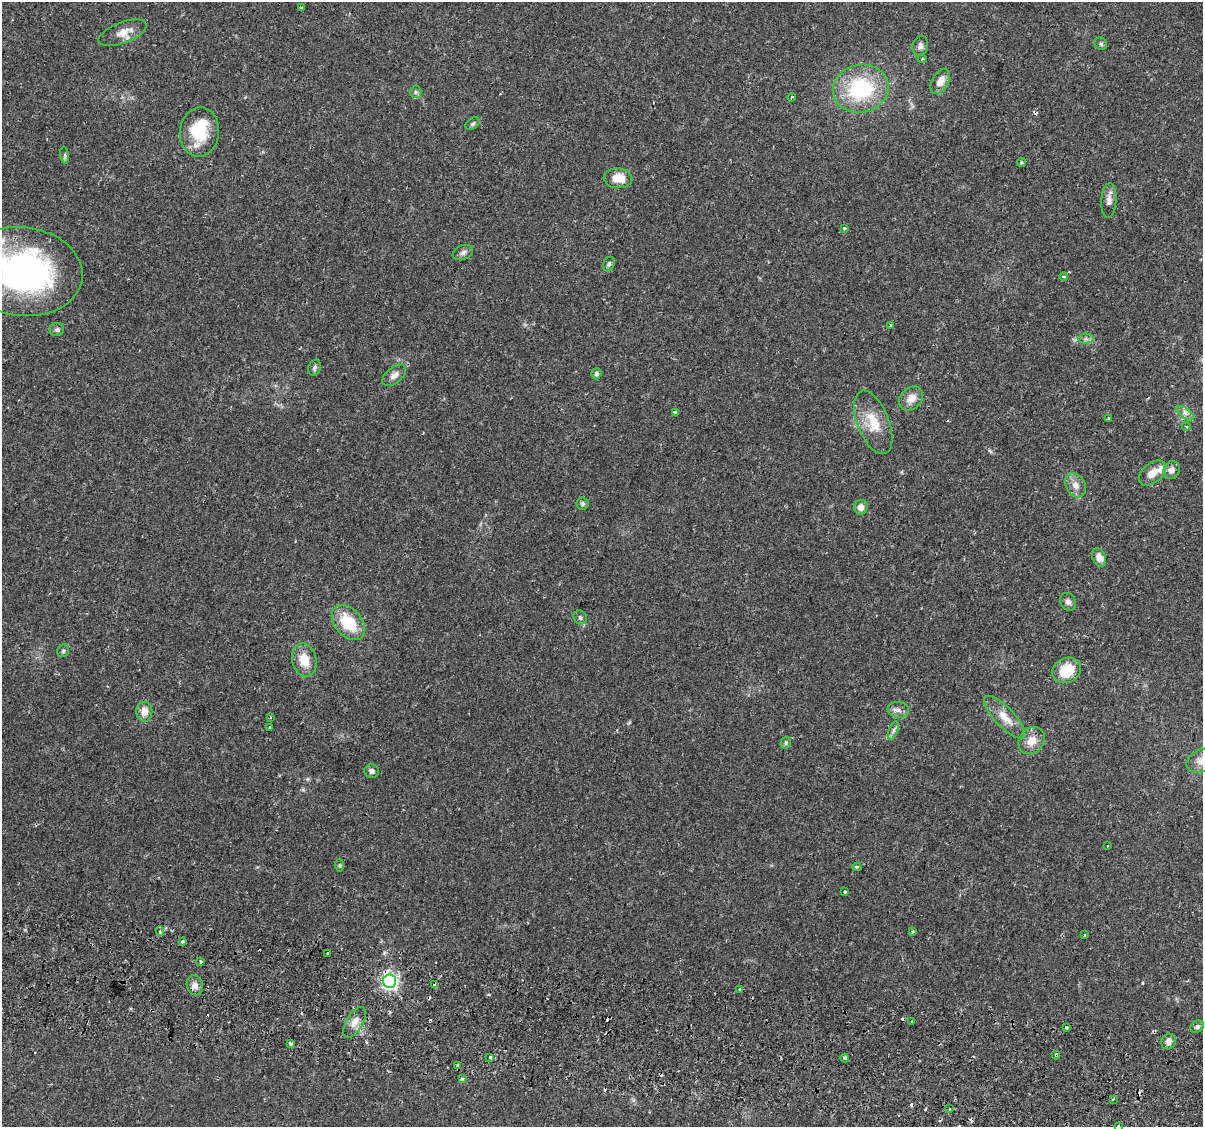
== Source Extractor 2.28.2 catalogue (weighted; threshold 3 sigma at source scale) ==
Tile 6 of 4 x 4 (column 2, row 2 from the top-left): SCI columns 1265-2465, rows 2538-3662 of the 4939 x 5131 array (HDU 1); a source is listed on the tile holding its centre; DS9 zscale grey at full resolution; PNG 1205 x 1129 px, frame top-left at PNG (2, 2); each listed source drawn as its Kron ellipse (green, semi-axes under 4 px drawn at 4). Shown black and unused: <1% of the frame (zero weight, under 2 of 3 exposures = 5% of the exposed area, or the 3 px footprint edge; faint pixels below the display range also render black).
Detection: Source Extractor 2.28.2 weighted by HDU 2 'WHT'; one run over the whole footprint, this tile lists its part. Background 0.0483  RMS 0.0035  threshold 0.0156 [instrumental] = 3 sigma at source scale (4.5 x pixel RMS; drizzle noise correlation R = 1.50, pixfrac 1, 0.0396/0.0396 arcsec/px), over >= 5 px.
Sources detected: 102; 2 inside a brighter object's white glare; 17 cosmic-ray / hot-pixel residue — neither listed nor drawn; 1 inside a brighter listed object's ellipse — not listed separately; the other 82 listed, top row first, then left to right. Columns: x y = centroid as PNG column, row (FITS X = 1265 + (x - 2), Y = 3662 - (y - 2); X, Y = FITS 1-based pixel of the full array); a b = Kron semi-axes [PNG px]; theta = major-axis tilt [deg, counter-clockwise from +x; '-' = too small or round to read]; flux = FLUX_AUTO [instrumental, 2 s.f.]
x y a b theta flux
302 8 3 3 - 0.73
122 33 25 10 21 4.6
1101 44 7 6 - 0.74
920 46 10 7 72 1.4
922 59 4 3 - 0.29
940 82 13 8 61 3.8
861 89 28 24 12 29
416 92 6 5 - 0.78
792 97 4 3 - 0.37
472 124 8 5 39 0.72
199 132 24 19 85 13
65 155 8 4 -82 0.66
1021 162 5 4 - 0.42
618 178 14 10 -4 5.3
1109 200 17 7 86 2.3
844 228 3 3 - 1.1
463 253 10 7 21 1.3
609 264 7 5 63 0.76
22 271 61 44 -7 91
1064 276 4 3 - 0.46
891 325 3 3 - 1.2
57 329 7 6 - 0.81
1086 339 7 5 -1 1
314 368 8 6 70 1
596 374 6 5 - 1.3
394 375 14 7 40 2
911 398 13 10 43 3.6
675 412 3 3 - 0.77
1185 413 10 5 -36 1.4
1108 418 3 2 - 0.25
873 422 33 16 -69 9.1
1186 426 4 3 - 0.36
1171 470 9 8 - 2.1
1152 473 15 9 40 3.6
1076 485 13 9 -63 2.7
582 504 6 6 - 0.72
861 507 7 6 - 2.1
1099 558 10 6 -68 2.2
1068 602 9 7 -60 1.4
580 617 7 6 - 0.78
348 623 20 13 -49 12
63 651 7 5 58 0.67
304 660 17 12 -77 6.2
1067 670 15 12 27 9.7
898 710 11 8 -8 1.8
144 712 10 8 -88 3.1
270 717 4 2 - 0.4
1005 717 28 9 -46 5.4
270 727 4 2 - 0.36
893 730 9 4 69 1.1
1032 741 14 12 49 4.3
786 743 6 5 - 0.58
1202 761 16 11 25 3.6
372 771 7 6 - 1.1
1107 846 3 3 - 0.26
339 865 6 4 89 0.45
857 867 4 3 - 0.59
845 892 3 3 - 0.53
160 931 4 4 - 0.82
912 931 3 3 - 0.99
1085 935 3 3 - 0.41
182 942 4 3 - 1.7
328 953 3 3 - 1.7
200 962 3 3 - 0.73
389 981 7 6 - 110
195 985 10 8 -72 1.9
435 985 4 3 - 1.8
740 989 4 3 - 3.4
912 1021 3 3 - 0.42
354 1022 17 8 59 2.9
1197 1027 7 5 32 0.95
1067 1028 3 3 - 0.69
1169 1041 8 7 - 1.8
291 1043 3 3 - 1.8
1056 1055 4 3 - 2.6
490 1057 3 3 - 0.99
845 1058 4 3 - 0.64
458 1065 3 3 - 1.9
462 1079 4 3 - 0.74
1113 1099 3 2 - 0.38
949 1109 3 3 - 0.83
1118 1126 3 3 - 0.67
Overlapping masked pixels (flux is a lower limit): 4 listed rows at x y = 389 981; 435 985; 740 989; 1056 1055
Isophote crosses this tile's border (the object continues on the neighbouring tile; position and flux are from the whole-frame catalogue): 3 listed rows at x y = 22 271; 1202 761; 1118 1126